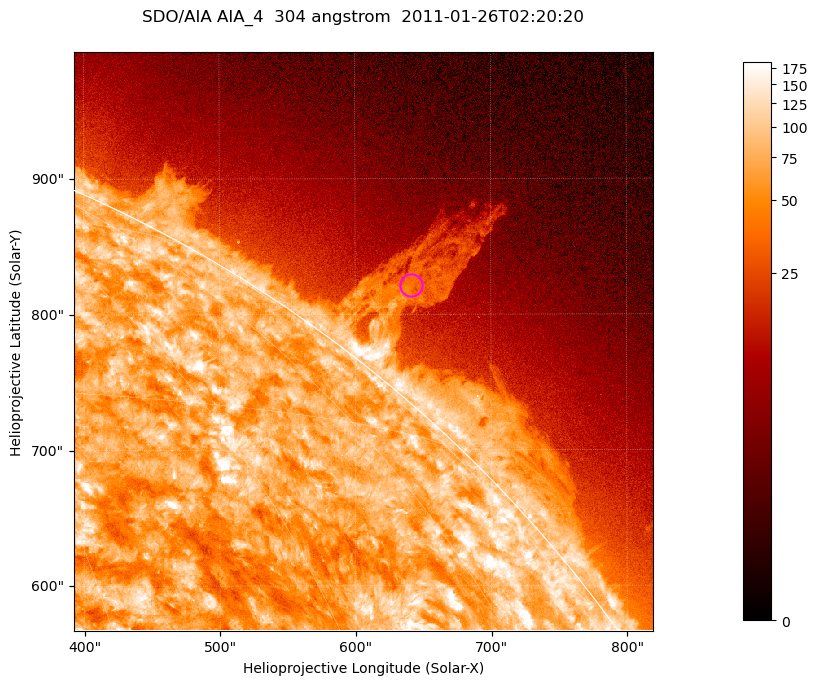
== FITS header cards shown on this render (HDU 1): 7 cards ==
TELESCOP= 'SDO/AIA '           / For AIA: SDO/AIA
INSTRUME= 'AIA_4   '           / For AIA: AIA_ATA1, AIA_ATA2, AIA_ATA3 or AIA_AT
WAVELNTH=                  304 / [angstrom] Wavelength
WAVEUNIT= 'angstrom'           / Wavelength unit: angstrom
DATE-OBS= '2011-01-26T02:20:20.125' / [ISO] Date when observation started; ISO 8
CTYPE1  = 'HPLN-TAN'           / CTYPE1; Typically HPLN
CTYPE2  = 'HPLT-TAN'           / CTYPE2; Typically HPLT

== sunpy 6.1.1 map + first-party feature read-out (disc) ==
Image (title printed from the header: SDO/AIA AIA_4  304 angstrom  2011-01-26T02:20:20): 711 x 711 px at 0.6 arcsec/px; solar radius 975 arcsec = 1624 px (partial field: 2.6% of the solar disc is inside the frame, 42% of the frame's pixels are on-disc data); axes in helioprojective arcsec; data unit not stated in the header (colour bar unlabelled)
Orientation: roll -0.132 deg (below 1 deg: not rotated)
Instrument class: DISC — disc imager (sunpy class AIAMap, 304 A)
Bright regions (active regions / flare kernels): reference = the on-disc median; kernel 7 px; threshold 5 sigma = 124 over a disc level ~74.2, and >= 1.15x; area >= 505 px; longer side >= 9 px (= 5.4 arcsec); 0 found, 0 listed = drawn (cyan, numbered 1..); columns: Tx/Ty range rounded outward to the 2 arcsec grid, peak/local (2 s.f.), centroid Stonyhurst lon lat
Off-limb structures (1.02-1.3 R_sun): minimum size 252 px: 4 found; the strongest spans PA ~320..325 deg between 1.02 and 1.16 R_sun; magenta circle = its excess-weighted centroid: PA ~320 deg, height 1.07 R_sun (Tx ~642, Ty ~822 arcsec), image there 2.9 x the reference